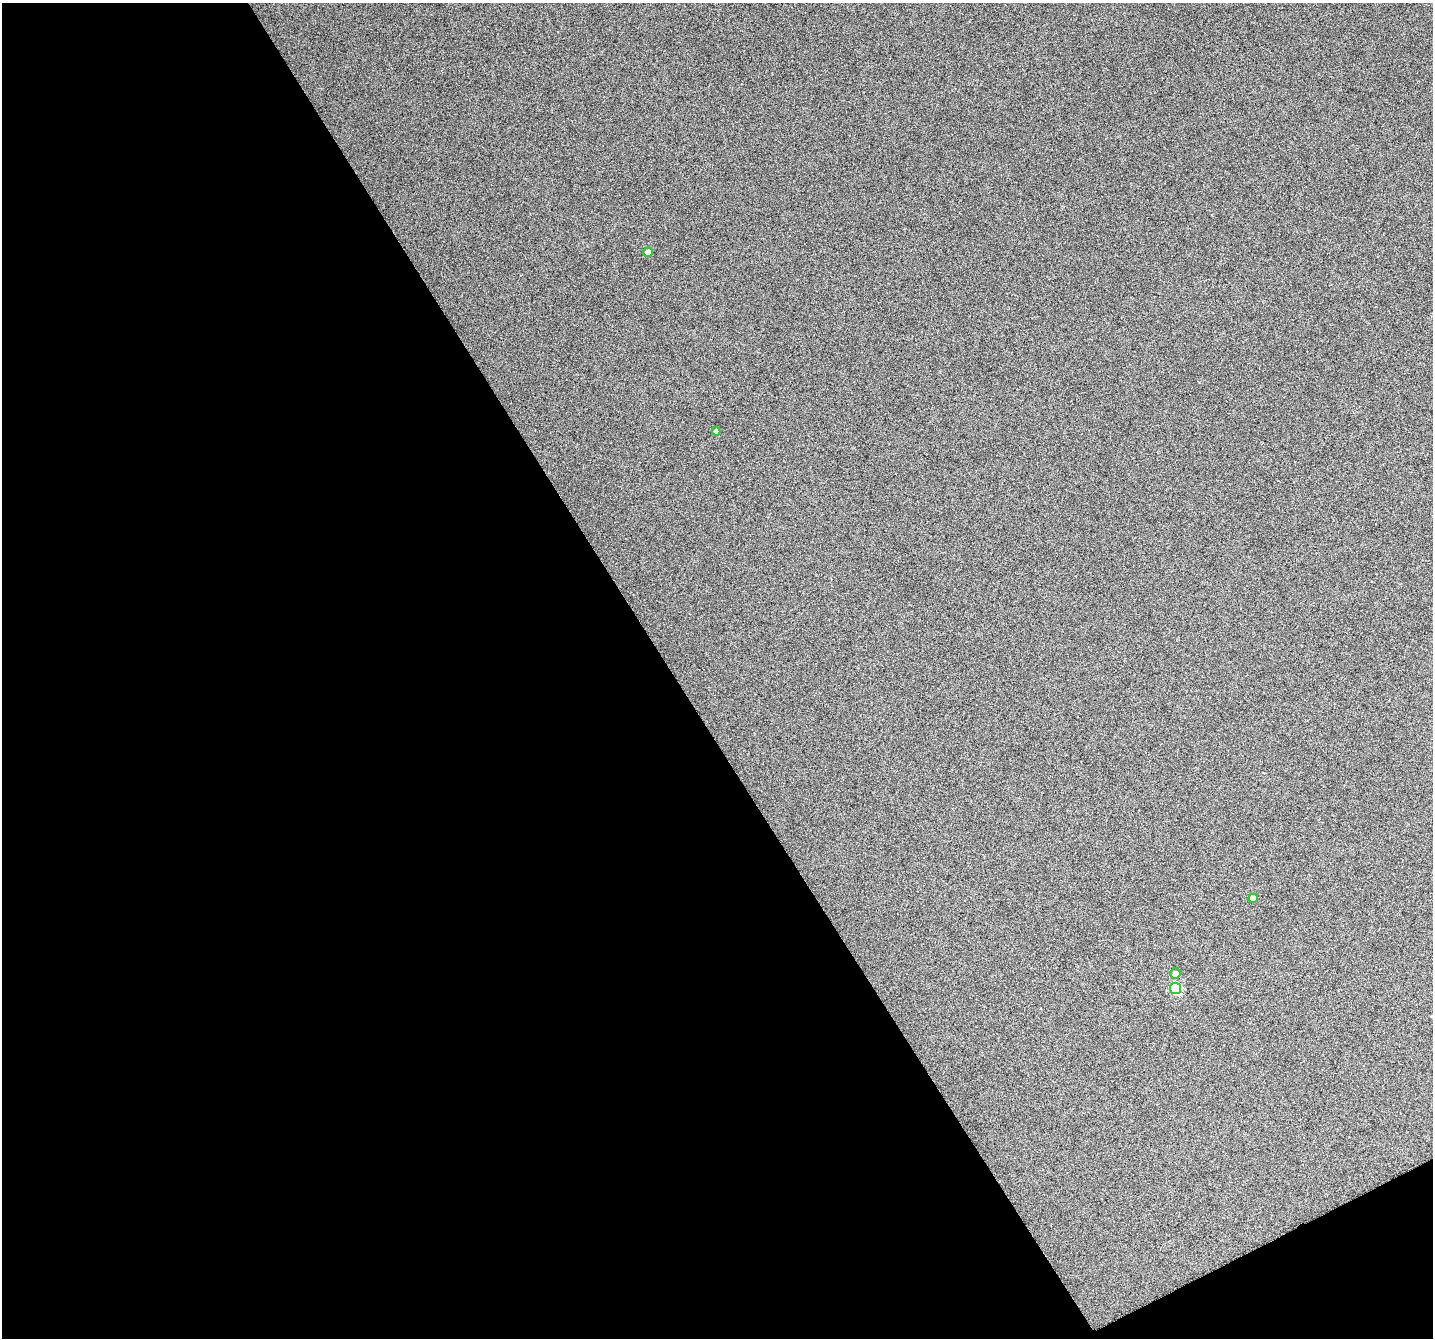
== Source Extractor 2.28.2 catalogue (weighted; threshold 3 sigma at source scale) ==
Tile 3 of 2 x 2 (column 1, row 2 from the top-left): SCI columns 3-1433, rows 126-1461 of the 2913 x 2913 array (HDU 1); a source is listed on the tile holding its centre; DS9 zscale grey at full resolution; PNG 1435 x 1340 px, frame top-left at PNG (2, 3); each listed source drawn as its Kron ellipse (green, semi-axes under 4 px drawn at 4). Shown black and unused: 48% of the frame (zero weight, under 4 of 8 exposures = <1% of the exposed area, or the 3 px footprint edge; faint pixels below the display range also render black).
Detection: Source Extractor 2.28.2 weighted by HDU 2 'WHT'; one run over the whole footprint, this tile lists its part. Background 0.0916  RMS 0.31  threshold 1.26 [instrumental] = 3 sigma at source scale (4.09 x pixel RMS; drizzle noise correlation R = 1.36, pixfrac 0.8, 0.05/0.05 arcsec/px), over >= 5 px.
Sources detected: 5; all 5 listed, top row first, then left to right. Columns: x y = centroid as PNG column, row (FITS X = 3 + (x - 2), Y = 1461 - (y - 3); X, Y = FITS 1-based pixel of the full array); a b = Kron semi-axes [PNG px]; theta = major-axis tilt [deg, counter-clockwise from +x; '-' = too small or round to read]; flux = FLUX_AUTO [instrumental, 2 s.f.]
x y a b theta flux
648 252 4 4 - 140
716 431 4 4 - 92
1253 898 4 4 - 160
1175 974 5 5 - 150
1175 988 5 5 - 1900